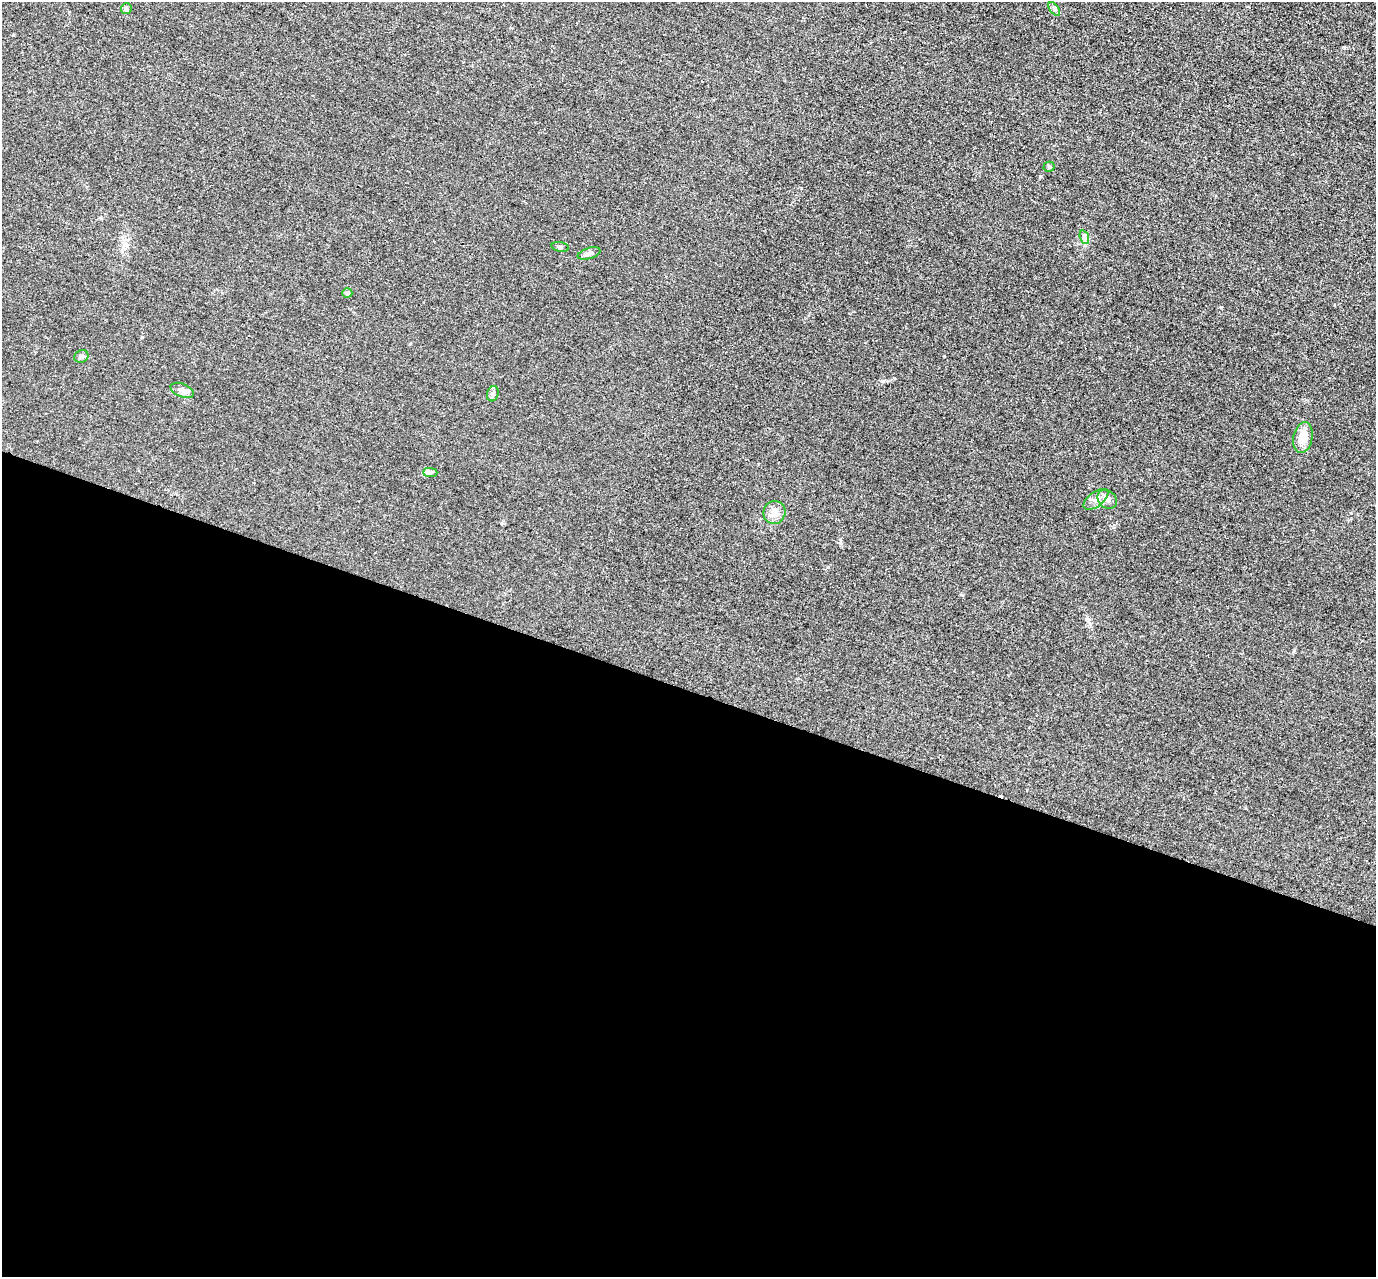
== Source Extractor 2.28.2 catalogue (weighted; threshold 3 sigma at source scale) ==
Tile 14 of 4 x 4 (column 2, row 4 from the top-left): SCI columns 1381-2754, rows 278-1552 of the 5509 x 5524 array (HDU 1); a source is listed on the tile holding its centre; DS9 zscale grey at full resolution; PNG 1378 x 1279 px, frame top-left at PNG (2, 2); each listed source drawn as its Kron ellipse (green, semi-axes under 4 px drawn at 4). Shown black and unused: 46% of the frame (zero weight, under 3 of 4 exposures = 1% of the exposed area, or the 3 px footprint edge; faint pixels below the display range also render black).
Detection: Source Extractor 2.28.2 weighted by HDU 2 'WHT'; one run over the whole footprint, this tile lists its part. Background 0.028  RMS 0.0044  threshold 0.02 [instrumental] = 3 sigma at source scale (4.5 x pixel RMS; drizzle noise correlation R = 1.50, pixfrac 1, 0.05/0.05 arcsec/px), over >= 5 px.
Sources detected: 16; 1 inside a brighter listed object's ellipse — not listed separately; the other 15 listed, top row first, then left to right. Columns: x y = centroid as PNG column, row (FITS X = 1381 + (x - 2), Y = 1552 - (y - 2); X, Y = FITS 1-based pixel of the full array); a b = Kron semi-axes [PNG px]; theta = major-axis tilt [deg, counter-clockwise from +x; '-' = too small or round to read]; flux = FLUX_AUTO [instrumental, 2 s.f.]
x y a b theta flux
126 9 5 5 - 0.99
1054 9 8 4 -53 0.87
1049 167 5 5 - 0.58
1084 237 7 4 -72 0.96
560 247 9 4 -10 0.88
589 253 12 5 16 1.6
347 293 5 4 - 0.95
81 356 7 6 - 1.3
182 390 12 6 -22 1.9
493 394 8 5 70 0.95
1303 438 16 9 79 7.3
430 472 7 4 -1 1
1096 499 14 7 37 2.6
1107 499 11 8 -44 2.2
774 512 11 10 - 3.5
Unlisted compact peaks at least as high as the median listed source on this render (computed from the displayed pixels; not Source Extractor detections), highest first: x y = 840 543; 882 381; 1221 307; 828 567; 1090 624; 962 595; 13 35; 1294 650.